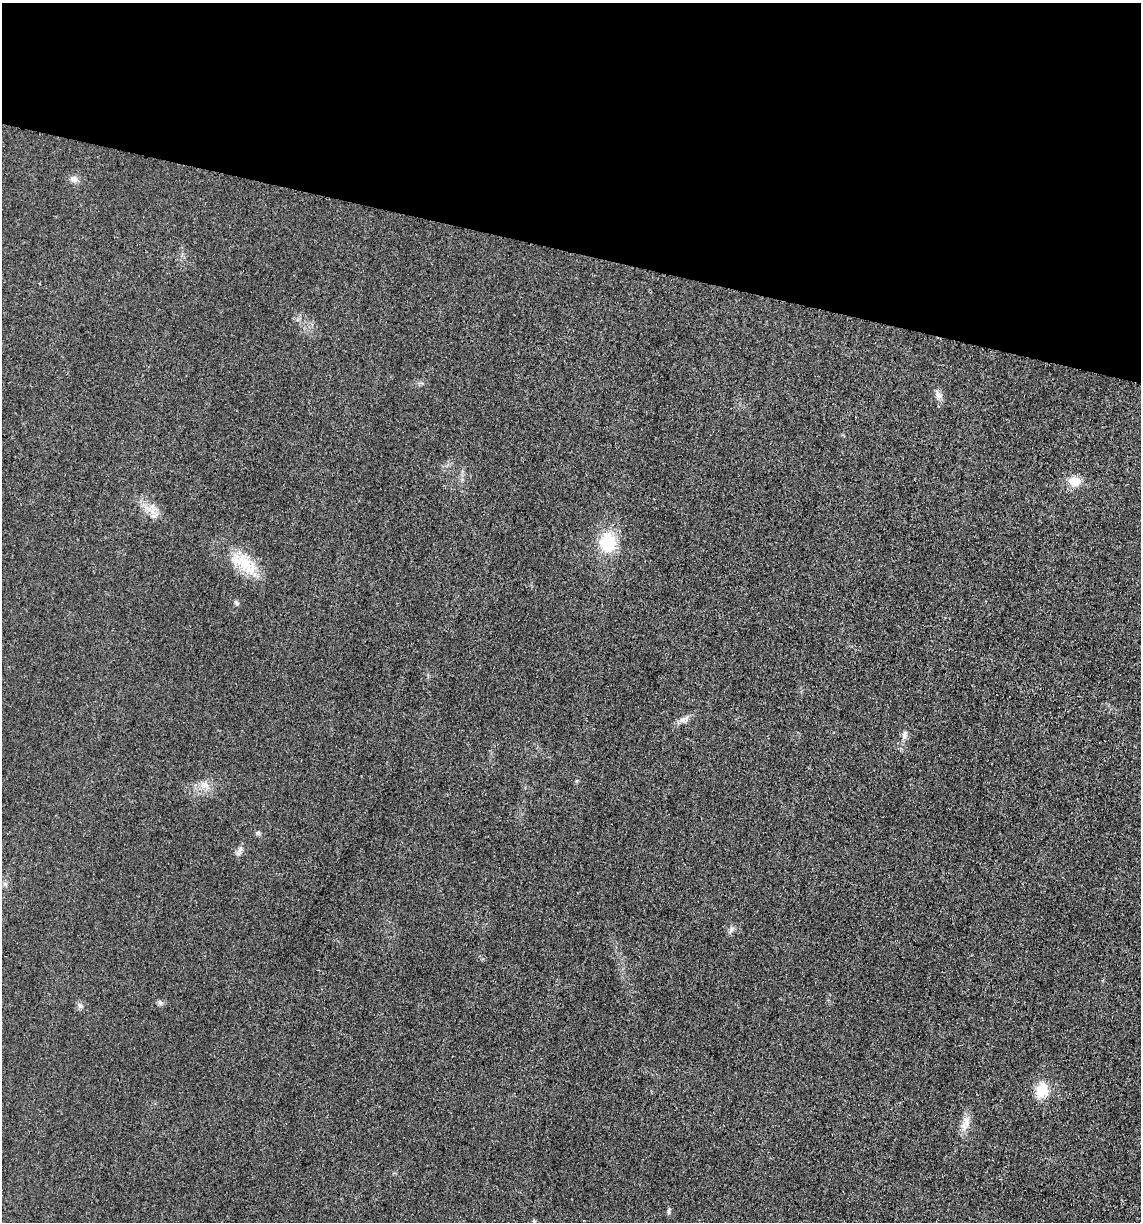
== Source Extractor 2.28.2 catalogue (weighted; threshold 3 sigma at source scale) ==
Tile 2 of 4 x 4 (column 2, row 1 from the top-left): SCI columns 1257-2395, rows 3673-4892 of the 4922 x 4903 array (HDU 1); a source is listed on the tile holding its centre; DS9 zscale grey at full resolution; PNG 1143 x 1224 px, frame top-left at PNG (2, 3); no overlay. Shown black and unused: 20% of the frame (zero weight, under 3 of 4 exposures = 1% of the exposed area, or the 3 px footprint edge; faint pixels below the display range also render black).
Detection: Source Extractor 2.28.2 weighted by HDU 2 'WHT'; one run over the whole footprint, this tile lists its part. Background 0.0292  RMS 0.0058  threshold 0.0262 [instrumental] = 3 sigma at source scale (4.5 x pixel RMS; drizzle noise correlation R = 1.50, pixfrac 1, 0.05/0.05 arcsec/px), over >= 5 px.
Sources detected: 19; all 19 listed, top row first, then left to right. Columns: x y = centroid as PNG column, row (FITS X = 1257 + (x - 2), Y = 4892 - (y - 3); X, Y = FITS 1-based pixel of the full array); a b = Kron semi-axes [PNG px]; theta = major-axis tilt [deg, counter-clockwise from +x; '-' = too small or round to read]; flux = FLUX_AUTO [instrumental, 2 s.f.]
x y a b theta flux
74 179 9 8 - 3.1
939 395 12 8 -57 3
1074 481 14 11 -2 8.5
154 516 10 6 11 2.5
608 542 20 18 81 24
244 564 41 18 -37 21
236 603 8 5 -45 1.2
684 719 15 8 25 3.4
905 735 12 5 82 2.1
205 785 13 10 -4 5.1
258 833 7 5 3 1.4
240 849 12 6 80 2.4
5 884 7 5 -43 1.5
731 930 11 5 61 1.8
160 1002 9 5 -63 1.4
80 1005 8 6 -53 1.8
1042 1090 19 15 67 12
966 1121 17 10 -86 5.6
669 1211 8 4 81 1.1
Isophote crosses this tile's border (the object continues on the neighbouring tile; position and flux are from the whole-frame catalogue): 1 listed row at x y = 5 884